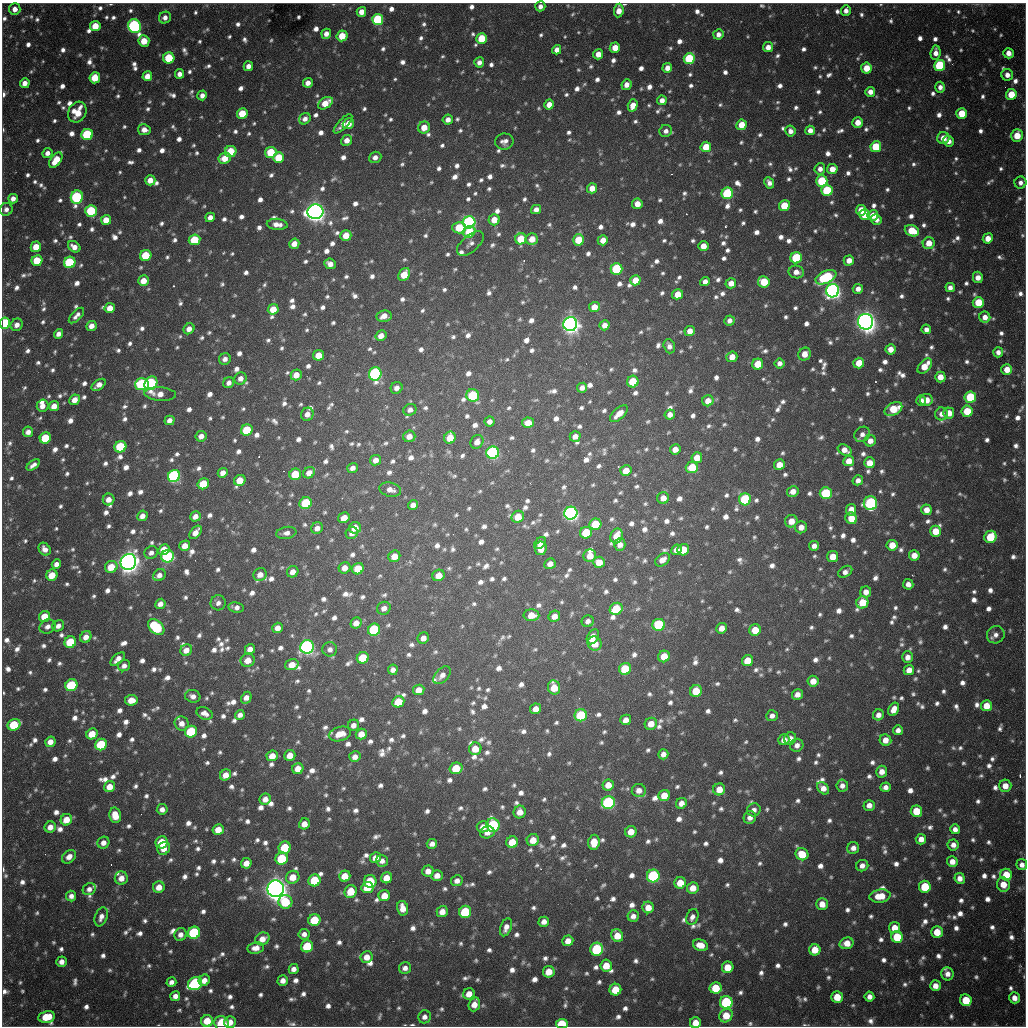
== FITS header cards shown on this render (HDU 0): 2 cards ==
NAXIS1  =                 1024 / length of data axis 1
NAXIS2  =                 1024 / length of data axis 2

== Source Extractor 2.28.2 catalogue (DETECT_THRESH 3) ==
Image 1024 x 1024 px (HDU 0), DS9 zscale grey, 1 PNG px = 1 image px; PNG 1028 x 1028 px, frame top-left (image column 1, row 1024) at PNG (2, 3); each listed source drawn as its Kron ellipse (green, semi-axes under 4 px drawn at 4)
Background 716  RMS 22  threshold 66.3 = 3 sigma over >= 5 px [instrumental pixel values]
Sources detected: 1776; of the 1776, the 500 brightest by FLUX_AUTO listed and drawn (1276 fainter detections omitted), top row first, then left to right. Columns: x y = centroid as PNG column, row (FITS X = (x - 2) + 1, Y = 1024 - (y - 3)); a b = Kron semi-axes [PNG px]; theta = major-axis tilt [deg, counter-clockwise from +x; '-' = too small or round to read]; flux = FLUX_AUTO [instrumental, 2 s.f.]
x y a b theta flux
540 6 5 5 - 8.8e+03
15 9 6 5 - 1.2e+04
619 11 7 4 84 1.7e+04
846 11 5 5 - 9.5e+03
361 12 5 4 - 1.5e+04
165 17 6 5 - 9.5e+03
378 20 5 5 - 1.3e+05
95 26 5 5 - 3.3e+04
134 26 7 6 - 3.5e+05
326 34 5 4 - 1.2e+04
718 34 5 5 - 9.7e+03
342 36 5 5 - 3.4e+04
482 38 5 5 - 6.0e+04
144 41 5 5 - 3.1e+04
768 47 5 5 - 1.2e+04
615 48 5 5 - 2.4e+04
557 50 5 4 - 1.1e+04
936 53 7 5 86 1.2e+04
1009 53 5 5 - 1.4e+04
598 54 5 5 - 1.8e+04
169 58 5 5 - 6.8e+04
689 59 5 5 - 1.1e+05
479 62 5 5 - 8.6e+03
940 65 5 5 - 1.3e+05
248 66 5 4 - 1.0e+04
667 68 5 5 - 1.3e+04
866 68 5 5 - 3.0e+04
179 74 5 4 - 9.6e+03
1007 75 6 6 - 1.1e+04
147 76 5 5 - 2.0e+04
95 78 5 5 - 3.8e+04
25 83 5 4 - 1.2e+04
308 83 5 5 - 1.3e+04
626 85 5 5 - 1.2e+04
940 87 5 5 - 8.6e+03
870 92 5 5 - 1.2e+04
1011 94 5 5 - 3.9e+04
202 95 5 4 - 9.0e+03
662 100 5 4 - 1.1e+04
325 103 8 5 33 2.8e+04
549 105 5 5 - 1.6e+04
633 105 6 5 - 1.7e+04
77 112 11 8 60 3.7e+04
242 113 5 5 - 4.4e+04
962 113 5 5 - 4.0e+04
305 119 6 5 - 8.7e+03
448 120 5 5 - 1.1e+04
858 122 5 5 - 1.9e+04
343 124 12 5 46 1.1e+04
348 124 6 5 - 2.1e+04
741 125 5 5 - 2.7e+04
424 127 6 6 - 2.4e+04
144 130 6 5 - 1.3e+04
810 130 5 5 - 1.1e+04
666 131 6 6 - 8.2e+03
790 131 5 5 - 9.1e+03
87 135 6 5 - 1.3e+05
1017 135 6 5 - 3.5e+04
943 138 6 6 - 2.0e+04
347 140 5 5 - 1.4e+04
948 141 5 5 - 1.3e+04
504 142 9 8 - 9.9e+03
706 147 5 5 - 3.5e+04
876 147 5 5 - 6.3e+04
231 151 6 5 - 5.4e+04
271 152 6 5 - 6.1e+04
47 153 5 5 - 8.9e+03
375 157 6 5 - 8.5e+03
225 158 6 5 - 2.3e+04
279 158 5 5 - 5.4e+04
56 160 9 5 54 3.1e+04
820 169 5 5 - 9.7e+03
832 169 5 5 - 1.8e+04
150 180 5 5 - 1.7e+04
822 181 6 5 - 8.5e+04
769 183 6 4 -62 8.2e+03
1020 183 6 6 - 8.2e+03
592 188 5 5 - 1.8e+04
827 190 5 5 - 1.1e+05
727 193 6 5 - 1.6e+05
77 197 7 6 - 2.1e+05
13 199 5 4 - 1.1e+04
637 204 5 5 - 1.6e+04
784 206 5 5 - 4.6e+04
6 209 6 6 - 8.2e+03
536 209 5 4 - 9.9e+03
861 210 5 5 - 2.6e+04
91 211 6 5 - 1.0e+05
315 212 8 7 - 1.4e+06
865 215 5 5 - 3.0e+04
873 215 5 5 - 2.2e+04
210 217 5 4 - 1.1e+04
106 220 5 5 - 2.2e+04
494 220 5 5 - 2.2e+04
876 220 6 5 - 9.3e+03
469 222 6 6 - 3.8e+05
277 224 10 5 -6 1.4e+04
459 228 7 5 0 5.4e+04
912 231 7 5 -19 4.6e+04
469 232 6 5 - 5.3e+04
346 235 5 5 - 2.6e+04
988 238 5 5 - 1.7e+04
521 239 6 5 - 4.7e+04
532 239 6 5 - 2.2e+04
194 240 6 5 - 6.4e+04
579 240 5 5 - 4.6e+04
603 240 5 5 - 2.0e+04
929 243 6 6 - 2.4e+04
294 244 5 5 - 1.4e+04
470 244 16 8 41 9.3e+03
703 246 5 5 - 1.6e+04
36 247 5 5 - 2.6e+04
74 247 7 5 -36 1.2e+04
146 255 6 5 - 6.5e+04
796 258 6 5 - 1.0e+05
849 260 5 5 - 1.5e+04
37 261 5 5 - 5.2e+04
70 262 6 5 - 1.2e+05
330 264 6 5 - 1.2e+04
616 269 6 5 - 1.3e+05
796 272 7 6 - 1.2e+04
404 274 7 5 54 3.2e+04
826 277 11 6 25 1.6e+05
978 277 5 5 - 1.3e+04
635 280 5 5 - 2.4e+04
144 281 5 5 - 2.0e+04
705 282 5 4 - 9.0e+03
764 282 6 5 - 5.1e+04
731 283 5 5 - 1.5e+04
950 287 4 4 - 8.9e+03
858 289 5 5 - 1.0e+04
833 291 6 6 - 8.3e+05
678 294 5 5 - 2.3e+04
978 302 5 5 - 4.6e+04
594 307 5 5 - 1.9e+04
110 308 5 5 - 1.9e+04
273 309 5 5 - 2.7e+04
76 316 10 4 46 8.4e+03
384 316 8 5 8 1.5e+04
985 317 5 5 - 1.3e+04
729 320 5 5 - 8.4e+03
866 322 8 7 - 1.5e+06
5 323 6 5 - 1.4e+05
570 324 7 7 - 1.1e+06
17 325 6 6 - 1.1e+04
604 325 5 5 - 1.2e+04
91 326 5 5 - 1.2e+04
189 329 6 5 - 1.2e+04
926 329 5 5 - 8.5e+03
690 331 5 5 - 1.4e+04
58 334 5 4 - 8.4e+03
381 336 6 5 - 1.4e+04
669 346 7 5 -71 8.1e+03
890 349 5 5 - 1.6e+04
998 352 5 5 - 8.4e+03
805 354 7 6 - 1.8e+04
319 355 5 5 - 2.5e+04
732 357 5 5 - 1.9e+04
225 359 6 5 - 8.8e+03
779 363 5 5 - 8.4e+03
859 363 5 5 - 3.0e+04
758 364 5 5 - 4.1e+04
925 366 9 5 46 2.9e+04
1007 370 5 5 - 2.1e+04
375 374 7 6 - 2.9e+05
296 375 5 5 - 2.0e+04
940 377 5 5 - 1.9e+04
240 378 6 6 - 1.0e+04
633 382 6 6 - 5.6e+04
151 383 7 6 - 2.2e+05
229 383 6 5 - 8.4e+03
142 384 6 6 - 2.1e+05
99 385 8 4 36 1.3e+04
397 388 6 5 - 8.8e+03
582 388 5 4 - 9.4e+03
160 394 16 6 -4 1.6e+04
473 395 6 6 - 1.2e+05
970 397 6 6 - 9.9e+04
75 400 5 5 - 1.5e+04
926 400 6 6 - 1.8e+04
708 401 5 5 - 1.8e+04
921 401 5 4 - 8.4e+03
42 406 6 6 - 1.2e+04
54 406 5 4 - 1.6e+04
893 409 9 6 27 5.1e+04
410 410 7 5 22 8.7e+03
967 411 5 5 - 4.5e+04
949 413 5 5 - 2.3e+04
307 414 6 6 - 1.0e+04
619 414 11 5 42 1.8e+04
670 414 5 5 - 1.1e+04
941 414 6 6 - 1.0e+04
170 420 5 4 - 9.2e+03
490 421 5 5 - 8.1e+03
528 423 6 5 - 2.5e+04
247 430 6 5 - 7.3e+04
28 432 5 5 - 1.0e+04
862 434 8 7 - 9.1e+03
201 436 6 5 - 1.1e+04
409 436 6 5 - 1.5e+04
575 436 5 5 - 1.2e+04
45 438 6 5 - 6.1e+04
450 438 6 5 - 3.5e+04
870 441 6 5 - 1.3e+04
477 442 7 6 - 1.2e+04
120 447 6 5 - 1.0e+05
675 449 5 5 - 1.6e+04
845 450 7 5 -28 1.6e+04
493 453 6 6 - 3.4e+05
697 458 5 5 - 2.2e+04
376 460 5 5 - 1.2e+04
849 461 5 5 - 2.1e+04
870 463 5 5 - 2.3e+04
33 465 8 4 36 8.3e+03
779 465 5 5 - 2.3e+04
692 467 6 5 - 5.0e+04
352 468 5 4 - 8.7e+03
626 471 6 5 - 2.4e+04
223 473 5 4 - 1.1e+04
309 473 6 5 - 1.4e+04
295 474 6 5 - 5.7e+04
174 476 6 6 - 3.4e+05
240 480 6 5 - 2.8e+04
858 480 5 5 - 8.8e+03
203 484 6 5 - 5.0e+04
390 490 11 7 -14 1.2e+04
793 492 6 5 - 1.3e+04
826 493 6 6 - 1.1e+05
663 498 6 5 - 1.5e+04
109 499 6 5 - 1.2e+04
745 499 6 6 - 1.3e+05
306 503 6 5 - 9.8e+04
870 503 7 6 - 2.4e+05
413 505 5 5 - 9.4e+03
851 510 5 5 - 2.0e+04
926 510 5 5 - 1.6e+04
571 513 6 6 - 5.9e+05
142 516 5 5 - 1.1e+04
195 516 5 5 - 1.1e+04
518 517 6 5 - 3.0e+04
344 518 6 5 - 1.8e+04
851 518 6 5 - 2.7e+04
791 521 6 6 - 1.8e+04
595 524 6 5 - 5.3e+04
801 527 6 6 - 1.2e+04
317 528 6 5 - 1.1e+04
355 528 6 6 - 1.8e+04
935 531 5 5 - 3.1e+04
196 532 8 4 52 1.5e+04
286 533 10 6 10 8.9e+03
352 533 6 6 - 9.7e+03
586 533 6 5 - 6.7e+04
616 536 7 6 - 2.6e+04
990 537 6 6 - 6.7e+04
540 543 7 4 51 1.0e+04
620 545 6 5 - 1.0e+04
892 545 5 5 - 2.6e+04
185 546 5 5 - 1.6e+04
814 546 5 5 - 8.8e+03
541 548 7 5 84 1.8e+04
45 549 7 5 -53 9.6e+03
164 550 6 5 - 3.8e+04
676 550 5 5 - 1.4e+04
683 550 6 5 - 4.3e+04
151 553 7 6 - 8.2e+03
914 555 5 5 - 1.6e+04
167 556 6 6 - 2.4e+05
394 556 6 5 - 2.1e+04
590 556 6 6 - 1.8e+04
832 557 5 5 - 2.3e+04
662 560 8 5 37 1.4e+04
128 562 8 7 - 1.6e+06
599 562 6 5 - 2.2e+04
56 564 5 4 - 8.7e+03
550 564 6 5 - 1.2e+04
111 567 6 6 - 3.2e+04
345 568 6 5 - 1.4e+04
358 569 6 5 - 3.8e+04
293 572 6 5 - 1.2e+04
845 572 8 5 33 9.0e+03
52 575 6 5 - 2.8e+04
159 575 7 5 40 9.0e+03
260 575 7 6 - 1.3e+04
439 575 6 5 - 2.2e+04
908 584 5 5 - 9.3e+03
866 592 5 5 - 1.3e+04
862 602 6 6 - 4.0e+04
218 603 7 7 - 8.5e+03
160 604 5 5 - 1.0e+04
236 607 8 5 -9 8.5e+03
384 608 7 6 - 9.5e+03
616 609 6 5 - 6.0e+04
531 615 8 6 0 2.3e+04
44 616 6 5 - 2.9e+04
554 616 6 5 - 1.4e+04
588 621 6 6 - 8.4e+03
356 623 6 5 - 1.3e+04
659 625 6 6 - 1.4e+05
58 626 6 5 - 9.0e+03
48 627 8 6 28 9.0e+03
156 627 9 6 -42 1.3e+05
277 628 5 5 - 1.4e+04
721 628 5 5 - 1.5e+04
374 630 6 6 - 1.4e+05
755 630 6 5 - 3.4e+04
996 635 9 8 - 9.5e+03
86 637 6 5 - 1.4e+04
593 637 8 5 61 1.5e+04
423 638 6 5 - 1.0e+04
70 642 6 5 - 6.7e+04
595 643 7 7 - 3.0e+04
307 647 7 6 - 6.1e+05
250 649 5 5 - 1.2e+04
330 649 7 7 - 8.3e+03
186 650 6 5 - 1.5e+04
664 656 6 5 - 3.0e+04
907 657 6 5 - 1.1e+04
363 658 6 5 - 6.7e+04
118 659 8 4 42 1.2e+04
248 660 7 6 - 1.8e+04
747 661 6 5 - 3.2e+04
292 665 7 5 16 2.0e+04
124 666 6 5 - 8.2e+03
625 669 6 6 - 7.5e+04
393 670 5 5 - 8.5e+03
909 670 5 5 - 1.6e+04
442 675 10 6 47 1.0e+04
813 681 5 5 - 1.8e+04
71 685 6 5 - 1.2e+05
554 687 7 6 - 3.2e+04
419 690 6 5 - 1.8e+04
696 691 6 5 - 4.3e+04
797 694 5 5 - 1.1e+04
193 696 8 6 -13 8.9e+03
246 698 6 5 - 1.2e+04
131 700 6 5 - 2.2e+04
398 702 6 5 - 4.2e+04
986 706 5 5 - 2.8e+04
536 709 6 5 - 1.5e+04
894 709 7 5 61 1.7e+04
205 713 8 6 -22 1.0e+04
240 715 5 4 - 8.5e+03
581 715 6 6 - 9.9e+04
878 715 5 5 - 1.0e+04
772 716 6 5 - 8.5e+03
626 720 5 5 - 1.2e+04
182 723 7 7 - 1.2e+04
651 724 6 6 - 1.9e+04
14 725 6 5 - 7.1e+04
354 725 6 5 - 8.6e+03
898 730 5 5 - 8.9e+03
191 732 6 6 - 1.1e+05
92 734 6 5 - 3.1e+04
340 734 11 7 16 2.2e+04
361 734 5 5 - 1.7e+04
790 738 6 5 - 1.4e+04
784 740 5 5 - 1.3e+04
885 740 6 5 - 1.6e+04
50 742 5 5 - 1.4e+04
101 744 6 5 - 9.6e+04
797 745 7 6 - 9.7e+03
475 749 6 6 - 2.4e+04
663 754 5 5 - 1.1e+04
290 755 6 5 - 2.2e+04
272 756 6 5 - 2.0e+04
355 757 6 5 - 1.1e+04
456 768 6 5 - 4.2e+04
298 769 6 5 - 1.8e+04
882 772 6 5 - 1.4e+04
225 775 6 5 - 1.4e+04
608 785 6 5 - 1.9e+04
842 786 6 6 - 8.7e+03
1005 786 6 6 - 1.7e+04
109 787 6 5 - 2.2e+04
885 787 5 4 - 8.6e+03
823 788 7 5 -47 1.3e+04
719 789 6 6 - 2.0e+04
639 790 7 6 - 1.3e+04
664 795 6 5 - 2.8e+04
265 799 6 5 - 1.3e+04
608 803 6 6 - 2.9e+05
681 803 5 5 - 1.3e+04
869 805 5 5 - 1.0e+04
162 809 5 5 - 9.1e+03
754 810 7 6 - 8.1e+03
916 811 6 5 - 4.1e+04
520 812 6 6 - 1.6e+04
115 815 8 6 -76 2.7e+04
750 817 6 6 - 1.1e+04
66 820 6 5 - 2.5e+04
304 824 5 5 - 1.6e+04
493 825 7 6 - 1.7e+05
50 827 6 5 - 1.3e+04
483 827 6 5 - 1.3e+04
955 829 5 5 - 9.0e+03
218 830 6 5 - 2.2e+04
487 832 7 6 - 1.1e+04
631 832 6 5 - 2.0e+04
921 839 5 5 - 1.2e+04
533 840 6 6 - 2.1e+04
162 842 6 6 - 5.5e+04
512 842 6 5 - 3.0e+04
594 842 7 6 - 3.1e+04
103 843 6 5 - 1.1e+04
432 844 5 5 - 9.2e+03
953 845 5 5 - 9.8e+03
164 848 7 6 - 1.7e+04
285 848 6 6 - 5.7e+04
853 848 6 5 - 9.5e+03
802 854 6 6 - 4.2e+04
69 857 8 6 42 1.2e+04
375 858 5 5 - 1.4e+04
282 859 6 6 - 8.3e+04
382 861 6 5 - 8.3e+03
952 862 5 5 - 1.4e+04
246 863 5 5 - 1.7e+04
1022 865 5 5 - 9.3e+03
862 866 6 5 - 9.9e+03
428 871 6 5 - 1.2e+04
437 875 6 5 - 1.3e+04
1006 875 6 5 - 3.7e+04
345 876 6 5 - 2.9e+04
653 876 6 6 - 2.0e+05
293 877 7 6 - 2.3e+04
121 878 6 6 - 1.5e+04
387 878 6 5 - 2.3e+04
960 878 5 5 - 1.2e+04
314 880 6 6 - 6.9e+04
370 881 6 6 - 6.5e+04
457 881 6 5 - 1.0e+04
680 883 6 5 - 3.2e+04
1003 885 7 6 - 2.4e+04
159 887 6 5 - 1.8e+04
367 887 6 5 - 3.3e+04
925 887 6 6 - 6.0e+04
693 888 6 5 - 1.9e+04
89 889 7 6 - 9.1e+03
276 889 8 8 - 2.0e+06
351 892 6 6 - 3.7e+04
71 896 5 5 - 8.5e+03
384 896 6 5 - 2.2e+04
880 896 10 6 7 3.3e+04
285 902 7 6 - 7.3e+04
822 904 6 6 - 1.8e+04
648 907 6 5 - 2.0e+04
403 908 7 5 -79 1.7e+04
442 912 5 5 - 1.6e+04
465 912 6 6 - 1.1e+05
633 916 6 5 - 9.5e+03
101 917 10 6 69 1.0e+04
692 917 8 6 67 8.2e+03
314 920 6 5 - 6.5e+04
544 922 5 5 - 1.1e+04
506 927 9 5 70 1.1e+04
894 928 5 5 - 2.1e+04
937 932 6 6 - 3.1e+04
194 933 6 6 - 1.6e+05
304 934 5 5 - 8.4e+03
180 935 6 6 - 1.0e+04
617 935 7 5 -63 2.8e+04
897 937 6 6 - 6.4e+04
262 939 7 6 - 1.6e+04
568 941 5 5 - 1.5e+04
847 943 7 5 17 2.0e+04
700 945 8 5 -19 2.0e+04
307 946 6 6 - 7.8e+04
256 948 8 6 9 1.3e+04
597 949 6 6 - 1.5e+05
815 950 5 5 - 3.1e+04
367 957 6 6 - 1.8e+04
61 962 5 5 - 1.0e+04
606 966 6 6 - 2.7e+04
728 967 6 5 - 2.9e+04
405 968 6 6 - 8.8e+03
294 969 5 5 - 9.4e+03
549 972 6 5 - 2.6e+04
947 974 6 6 - 9.8e+03
204 980 6 5 - 1.4e+04
283 981 5 5 - 1.1e+04
171 982 5 4 - 8.1e+03
195 983 7 6 - 2.6e+05
935 986 5 5 - 1.4e+04
716 988 6 6 - 4.7e+04
615 990 6 6 - 4.6e+04
469 994 6 5 - 1.8e+04
175 996 5 5 - 9.5e+03
837 997 6 5 - 3.3e+04
869 997 5 5 - 9.3e+03
1014 998 5 5 - 1.3e+04
966 1000 6 5 - 5.0e+04
726 1002 6 6 - 1.8e+05
474 1004 7 5 70 1.7e+04
726 1015 7 6 - 3.2e+04
47 1017 8 6 11 4.5e+04
425 1017 6 6 - 8.6e+03
207 1021 6 5 - 3.4e+04
230 1022 6 5 - 1.5e+04
222 1023 8 7 - 4.8e+04
695 1023 5 5 - 2.2e+04
562 1024 6 5 - 8.5e+04
At the frame edge (FLAGS 8, measured only in part): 4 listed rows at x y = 5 323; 222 1023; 695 1023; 562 1024
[1276 fainter detections neither listed nor drawn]

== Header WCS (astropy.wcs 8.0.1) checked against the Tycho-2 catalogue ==
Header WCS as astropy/WCSLIB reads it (CRVAL/CRPIX/CD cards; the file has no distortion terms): RA---TAN/DEC--TAN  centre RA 19:04:13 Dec -20:34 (286.05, -20.56 deg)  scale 1.18 arcsec/px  FOV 20.1' x 20.1'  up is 0 deg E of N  parity flipped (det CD > 0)
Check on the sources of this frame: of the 60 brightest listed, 16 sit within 1.7 arcsec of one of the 21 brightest Tycho-2 stars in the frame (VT <= 11.99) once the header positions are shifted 0.44 arcsec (0.09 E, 0.43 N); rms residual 0.57 arcsec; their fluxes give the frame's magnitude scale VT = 25.19 - 2.5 log10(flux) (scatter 0.28 mag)
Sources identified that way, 16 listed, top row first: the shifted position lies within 1.7 arcsec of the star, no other Tycho-2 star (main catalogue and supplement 1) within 3.4 arcsec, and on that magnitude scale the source's flux lands within +1.5 / -3 mag of the star's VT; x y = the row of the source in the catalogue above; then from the Tycho-2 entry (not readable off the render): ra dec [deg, ICRS J2000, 3 dp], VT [Tycho-2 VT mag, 2 dp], TYC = Tycho-2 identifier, HIP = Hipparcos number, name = IAU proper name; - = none
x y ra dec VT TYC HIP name
134 26 285.922 -20.401 11.84 6290-1553-1 - -
87 135 285.906 -20.437 11.70 6290-1190-1 - -
77 197 285.902 -20.457 11.63 6290-1914-1 - -
469 222 286.039 -20.466 11.64 6291-2563-1 - -
833 291 286.166 -20.490 11.06 6291-1861-1 - -
866 322 286.177 -20.500 9.72 6291-280-1 - -
570 324 286.074 -20.500 10.56 6291-2482-1 - -
375 374 286.006 -20.516 11.38 6291-2555-1 - -
174 476 285.935 -20.549 11.40 6290-1670-1 - -
571 513 286.074 -20.562 10.72 6291-940-1 - -
128 562 285.919 -20.577 9.38 6290-1734-1 - -
307 647 285.981 -20.605 11.19 6290-1602-1 - -
608 803 286.086 -20.657 11.94 6295-2470-1 - -
653 876 286.102 -20.681 11.90 6295-452-1 - -
276 889 285.970 -20.684 9.47 6294-85-1 - -
597 949 286.082 -20.705 11.99 6295-205-1 - -